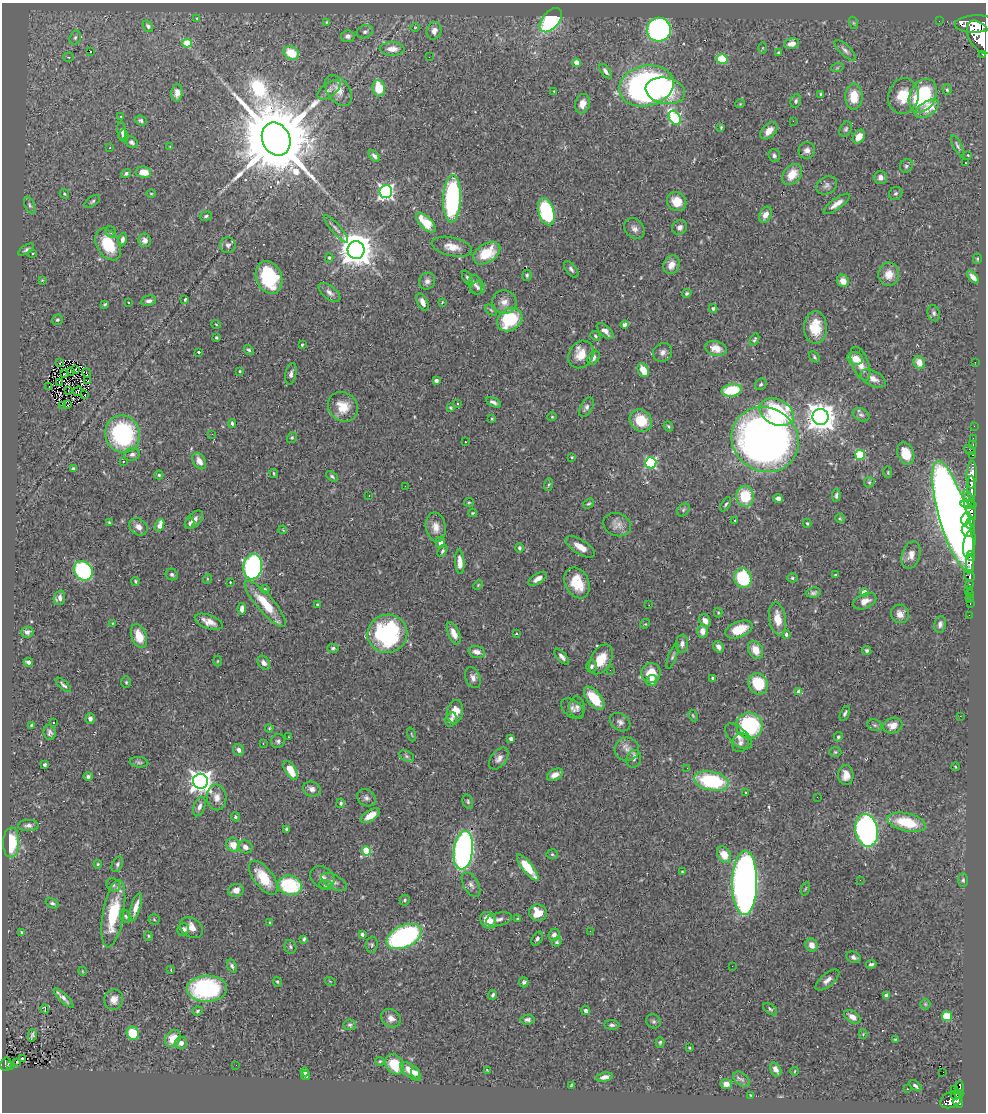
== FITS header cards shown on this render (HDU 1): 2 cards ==
NAXIS1  =                  984
NAXIS2  =                 1110

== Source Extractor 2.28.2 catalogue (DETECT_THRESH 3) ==
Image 984 x 1110 px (HDU 1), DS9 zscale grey, 1 PNG px = 1 image px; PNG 988 x 1114 px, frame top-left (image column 1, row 1110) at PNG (2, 3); each listed source drawn as its Kron ellipse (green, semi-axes under 4 px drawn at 4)
Background 0.765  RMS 0.029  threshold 0.0873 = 3 sigma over >= 5 px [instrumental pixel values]
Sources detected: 472; all 472 listed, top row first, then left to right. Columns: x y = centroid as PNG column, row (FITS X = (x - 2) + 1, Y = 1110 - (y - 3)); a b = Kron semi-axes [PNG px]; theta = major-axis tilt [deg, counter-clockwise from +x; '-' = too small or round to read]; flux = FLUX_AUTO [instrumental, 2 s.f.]
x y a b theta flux
197 18 4 4 - 2.2
551 20 14 8 50 210
939 21 2 2 - 10
326 22 3 3 - 1.8
854 23 6 4 -70 2.3
976 24 21 8 2 6300
148 26 6 4 -53 4.4
415 27 5 3 - 1.6
659 30 12 11 - 540
434 31 9 7 74 11
365 32 8 6 23 6
348 36 7 6 - 6.4
981 37 19 11 -57 7200
75 38 7 5 73 4.5
187 43 5 4 - 49
792 44 8 5 12 13
763 48 6 4 89 2
392 49 12 6 -1 17
845 50 14 5 -44 7.8
91 51 3 2 - 3.7
291 53 8 6 -29 41
778 53 4 3 - 2.2
983 54 3 3 - 87
69 57 5 4 - 3.3
429 57 3 2 - 2.7
722 59 6 4 -16 90
576 63 4 4 - 22
837 68 6 4 19 2.5
605 71 8 4 -53 6.7
646 86 28 20 13 780
379 88 8 6 -82 49
329 90 13 7 36 9.1
338 90 17 11 -53 21
947 90 5 4 - 3.1
554 91 3 2 - 1.6
665 91 20 13 -10 85
177 93 9 5 86 11
821 94 3 3 - 2.9
854 96 13 8 89 38
903 96 18 15 73 45
923 96 18 13 62 170
796 101 7 5 74 4.1
582 104 10 7 73 15
740 104 5 3 - 1.5
927 109 13 7 32 38
121 117 3 2 - 4.1
675 118 8 5 -57 220
141 120 6 5 - 4.2
793 121 2 2 - 28
721 127 3 3 - 2
846 129 8 5 62 4.2
122 131 9 4 -83 7
769 131 10 6 46 17
123 136 6 5 - 5.3
859 137 7 5 58 21
276 139 17 14 -66 29000
132 142 7 5 -35 4.8
957 146 11 4 -63 5.1
110 147 3 2 - 2
170 147 3 2 - 1.3
807 150 8 8 - 9.8
968 155 3 3 - 1.6
374 156 7 4 -47 6.6
774 156 6 5 - 4.4
965 163 2 2 - 2.1
906 166 7 6 - 5.2
143 172 8 5 -8 23
126 173 5 4 - 4.6
792 174 12 8 50 32
880 177 7 6 - 10
827 185 11 8 30 8.9
386 192 6 6 - 530
896 193 7 6 - 4.1
64 194 5 3 - 2.7
151 194 5 3 - 1.7
452 199 24 9 88 320
92 201 9 5 33 4
677 202 10 9 - 31
837 204 16 5 36 14
30 205 9 5 -66 4.6
546 212 14 7 -73 210
765 215 8 6 61 16
206 216 6 4 16 3.6
426 223 12 6 -46 51
680 227 8 7 - 8.7
336 229 17 4 -49 8.1
634 229 11 9 -48 9.7
111 232 6 5 - 4.6
122 239 7 4 79 6.9
145 240 7 6 - 11
108 244 17 11 -60 70
228 245 8 8 - 7.9
452 247 20 9 -13 22
26 249 9 4 33 4
356 250 9 8 - 4300
33 253 3 2 - 1.3
487 253 15 9 32 59
329 258 4 4 - 2.7
977 259 5 4 - 2.7
671 265 10 7 64 18
571 269 10 5 -52 5.4
889 274 11 10 - 26
527 275 6 4 79 3.3
269 277 17 12 -69 130
973 277 8 4 -49 10
467 278 7 4 -64 3.7
42 280 3 3 - 1.6
427 281 8 8 - 7.8
843 281 6 5 - 18
475 285 10 6 -73 7.1
478 288 7 6 - 5.8
329 293 13 6 -39 9.4
687 293 5 3 - 3.4
185 299 4 2 - 2.2
149 301 7 5 11 6.5
129 302 3 3 - 4.9
422 302 9 5 -64 13
442 302 3 2 - 1.5
504 302 12 11 - 16
105 304 4 3 - 3
713 309 4 4 - 4.3
491 310 6 4 -44 2.7
934 313 8 6 -73 5.4
510 319 13 10 36 110
57 320 5 5 - 3.2
216 324 5 3 - 1.6
624 324 4 3 - 8.6
815 327 16 11 -89 46
605 331 10 5 -42 10
595 336 5 4 - 3.2
216 338 3 3 - 2.6
754 340 6 4 64 3.8
302 345 3 3 - 2.9
716 348 11 7 -15 20
249 350 5 4 - 3.7
199 352 3 3 - 2.6
663 352 10 9 - 10
581 354 14 12 57 30
814 357 6 4 -45 3.3
593 358 7 5 57 7.8
855 358 8 6 -20 25
60 362 4 2 - 2.1
919 362 7 5 -68 18
975 362 2 2 - 30
860 364 18 8 -69 24
76 369 3 2 - 1.5
643 370 7 5 -61 35
240 371 3 3 - 2
70 372 3 2 - 1.6
87 373 4 2 - 0.74
64 374 3 2 - 1
291 374 11 5 78 7
873 379 14 7 -26 14
87 380 3 2 - 1.8
436 380 4 3 - 7.4
59 383 3 2 - 1.1
761 384 6 5 - 3.8
49 386 2 2 - 0.51
68 390 3 2 - 1.5
732 390 10 6 8 85
78 391 5 2 - 1.5
85 395 2 2 - 0.39
493 402 8 4 -24 6.3
458 404 3 3 - 4.8
63 405 3 2 - 1.3
67 405 3 2 - 2.9
343 407 16 14 -44 38
586 407 11 6 60 6.5
450 408 4 3 - 2.4
776 412 18 12 -27 200
861 415 9 6 -26 5.7
552 417 4 4 - 2
820 417 8 8 - 2600
492 419 3 2 - 2
641 421 12 10 -45 53
232 423 4 3 - 3.3
668 426 5 4 - 3
974 426 2 2 - 12
123 434 19 17 -74 230
212 434 3 2 - 4
292 437 5 4 - 3.1
973 438 2 2 - 13
765 440 34 31 -33 1400
465 442 3 3 - 4.8
973 445 3 3 - 40
970 450 6 3 -27 100
906 453 11 8 -69 38
132 454 8 6 12 6.6
860 455 5 5 - 120
973 455 3 2 - 31
572 457 4 3 - 1.7
123 461 3 3 - 6.6
199 461 9 6 -58 16
651 463 5 5 - 220
73 469 4 3 - 6.3
888 472 6 3 -83 1.6
274 473 4 2 - 2
159 475 4 4 - 2.6
972 475 14 5 88 2300
332 476 7 4 -38 3.4
869 482 5 5 - 2.9
549 485 6 3 71 2.3
405 486 2 2 - 3.3
971 488 12 4 -89 1800
369 495 2 2 - 1.1
836 495 6 4 83 4.6
745 496 10 9 - 65
969 498 9 4 -62 660
778 499 5 4 - 7.9
469 502 5 4 - 2.4
589 504 6 3 34 2.6
726 504 8 4 60 3.2
968 505 8 3 -11 670
683 510 7 5 46 3.7
971 512 8 4 -73 750
473 513 4 3 - 2
953 516 57 14 -74 5000
840 518 5 4 - 2.3
966 518 6 4 60 420
194 520 11 6 46 12
735 520 3 2 - 2.5
109 523 3 2 - 2
190 523 6 4 63 3.4
807 523 4 3 - 2.6
970 523 6 4 76 690
160 525 6 4 71 21
617 525 14 11 -23 15
138 527 10 7 -39 12
436 527 15 10 -82 19
283 530 4 3 - 1.5
968 530 6 6 - 1800
440 542 5 4 - 12
969 544 14 6 79 5000
580 547 17 7 -32 19
519 548 5 4 - 4.2
442 551 6 4 58 3.6
911 555 14 9 73 18
971 556 5 3 - 860
460 562 12 4 -87 15
970 564 10 4 89 1400
253 567 12 9 81 410
83 571 10 8 -51 250
172 574 6 5 - 4.8
835 575 3 3 - 1.7
969 576 6 5 - 390
743 578 10 8 -70 110
792 578 5 4 - 3.7
207 579 5 3 - 1.7
538 579 10 5 32 10
135 581 4 3 - 2.7
230 582 3 2 - 1.2
577 583 16 11 -66 47
970 584 3 2 - 140
478 585 5 3 - 2
265 589 4 3 - 2.3
968 589 2 2 - 10
864 592 4 4 - 32
813 593 7 5 7 5.5
970 594 3 3 - 43
59 598 7 5 72 9
970 598 2 2 - 9.8
865 601 12 7 24 17
265 604 29 8 -49 63
970 604 3 2 - 18
317 605 3 3 - 2.5
649 605 2 2 - 1.2
242 609 6 4 85 10
718 613 5 4 - 2.1
900 614 9 9 - 15
969 615 2 2 - 7.4
777 619 16 8 -79 32
705 621 7 5 -50 11
209 622 14 7 -20 17
112 623 3 2 - 1.3
645 624 5 4 - 1.9
940 624 8 6 80 7.1
739 630 14 8 21 48
702 631 6 5 - 14
27 632 6 5 - 6.2
454 633 12 5 -67 16
387 634 20 19 - 260
516 634 3 2 - 1.5
786 634 4 4 - 5.2
139 636 12 7 -71 37
682 644 9 6 83 9.1
718 647 6 4 -56 9.9
333 648 6 4 -15 3.9
755 650 9 7 -63 25
867 650 5 4 - 4.1
477 652 8 5 -15 13
673 656 13 3 69 4.1
562 657 10 4 -48 7.8
601 659 16 10 60 40
217 661 5 3 - 1.8
28 662 4 4 - 6.5
264 663 8 5 -52 9.2
591 666 6 5 - 4.5
610 670 3 2 - 3.2
651 673 10 9 - 41
473 678 11 7 -68 9.7
712 678 3 3 - 3
652 680 6 5 - 15
126 682 6 5 - 2.9
758 684 11 9 -57 69
63 685 9 3 -42 4.6
799 692 4 4 - 16
594 698 14 7 -51 56
577 707 10 7 -85 8.6
573 709 13 8 -38 11
455 712 12 8 79 32
845 713 7 3 63 4.1
693 716 6 3 -63 1.8
960 716 3 2 - 2.6
90 718 5 4 - 8.6
451 719 7 5 74 6.8
53 722 3 3 - 7
620 722 11 8 -33 8.8
31 725 3 2 - 1.7
875 725 7 5 -20 4.4
749 726 13 13 - 180
893 726 9 7 17 20
269 728 4 3 - 2.1
50 733 7 6 - 6.2
411 734 7 3 -71 2.1
738 736 16 8 -43 18
289 737 3 2 - 4
838 737 5 4 - 3.5
511 739 4 3 - 7.1
278 741 7 6 - 5.6
263 743 3 3 - 1.3
740 743 9 8 - 9.2
627 749 12 11 - 16
238 750 6 5 - 7.5
835 752 6 5 - 3
407 756 8 5 -28 4.7
499 758 12 7 51 10
634 759 9 7 73 6.4
139 762 9 5 -5 4.4
45 765 3 3 - 5.9
956 767 4 3 - 1.6
687 768 3 2 - 2
291 770 10 5 -60 41
555 775 8 5 27 13
846 775 10 7 90 19
88 776 5 4 - 5
200 781 7 7 - 1500
711 781 17 9 -12 170
312 789 9 7 -21 9.6
745 793 3 2 - 1.6
217 797 13 9 -87 17
817 797 3 2 - 2.3
366 798 10 8 -35 7.2
468 802 7 5 -75 3.6
341 803 5 4 - 3.7
199 807 10 5 70 9
370 816 11 5 32 27
235 817 4 4 - 3.3
907 822 20 9 -13 77
28 826 10 5 3 7.6
286 829 4 3 - 3.2
867 830 16 11 -80 650
11 843 15 8 88 78
233 845 7 6 - 28
245 847 7 6 - 10
463 850 19 9 82 670
367 851 4 4 - 95
552 854 6 5 - 3
724 855 9 6 -60 31
98 864 4 4 - 2.2
117 864 8 5 67 4.6
528 867 16 5 -52 63
682 872 4 2 - 1.7
322 877 13 10 -37 14
263 878 20 9 -53 60
860 880 3 2 - 2.4
963 880 7 5 90 3.5
334 882 14 7 -27 9.4
745 883 32 12 89 1400
113 885 7 6 - 5
290 885 12 9 -16 140
325 885 6 5 - 3.3
471 885 13 7 -60 9.2
805 889 7 3 71 2.3
236 890 8 6 13 14
405 900 5 5 - 3.4
52 903 7 4 -25 4
136 907 15 5 73 19
538 913 9 8 - 35
113 914 34 10 80 100
126 916 7 5 -53 3.7
154 919 5 5 - 2.7
499 919 13 6 13 8.7
517 919 3 3 - 3.1
488 920 9 7 -53 26
270 922 4 3 - 1.8
192 928 12 9 -35 19
183 929 6 5 - 10
590 931 2 2 - 3.5
22 932 4 3 - 3.2
362 935 3 3 - 4.9
554 935 6 5 - 8.8
148 936 4 3 - 2
404 937 18 11 25 410
304 939 4 3 - 3.1
537 939 7 5 58 5.2
557 942 5 4 - 3
372 945 8 6 85 4.1
812 945 6 6 - 15
290 947 7 6 - 3.7
853 957 7 5 -23 6.2
871 964 5 3 - 4.3
232 966 7 4 -66 5.7
732 966 2 2 - 2
171 970 4 2 - 1.3
82 971 4 2 - 1.4
827 980 14 6 40 12
330 981 5 3 - 1.7
277 982 5 4 - 2.2
524 982 5 4 - 4
207 989 20 13 2 280
493 995 5 4 - 4.4
886 995 4 4 - 8
64 998 13 3 -45 9
114 1000 10 9 - 17
925 1004 5 5 - 2.6
45 1009 4 3 - 2
770 1009 8 5 -39 3.9
197 1011 5 4 - 3.6
586 1011 4 3 - 5.9
947 1016 5 5 - 67
852 1017 9 5 -35 12
391 1018 10 8 -34 14
528 1020 7 5 5 7.4
653 1021 7 6 - 4.7
350 1025 6 5 - 3.9
612 1025 7 4 -3 4.7
133 1033 6 6 - 65
863 1034 4 4 - 2
32 1035 6 3 77 4.3
173 1038 9 7 53 28
895 1039 3 2 - 1.8
660 1042 5 4 - 3.1
181 1043 6 6 - 8.6
690 1048 3 3 - 2.4
22 1058 3 2 - 1.8
380 1061 4 4 - 2.2
17 1062 3 2 - 1.6
6 1064 7 5 77 140
394 1064 11 8 -57 58
236 1065 2 2 - 3.5
11 1066 3 2 - 19
487 1070 4 2 - 1.6
776 1070 7 5 -58 11
411 1071 12 6 -39 23
795 1071 4 3 - 1.5
305 1072 4 4 - 7.2
943 1072 2 2 - 200
416 1073 6 4 -70 6.8
305 1076 4 4 - 6.9
605 1077 8 4 10 10
742 1079 10 6 -40 6.4
726 1084 6 5 - 11
571 1085 4 2 - 1.5
915 1086 7 4 -43 4.6
960 1088 7 3 88 210
907 1089 2 2 - 1.2
955 1089 2 2 - 6.7
959 1094 4 3 - 210
751 1095 3 2 - 1.5
955 1095 4 3 - 150
951 1100 11 7 25 840
958 1103 5 4 - 490